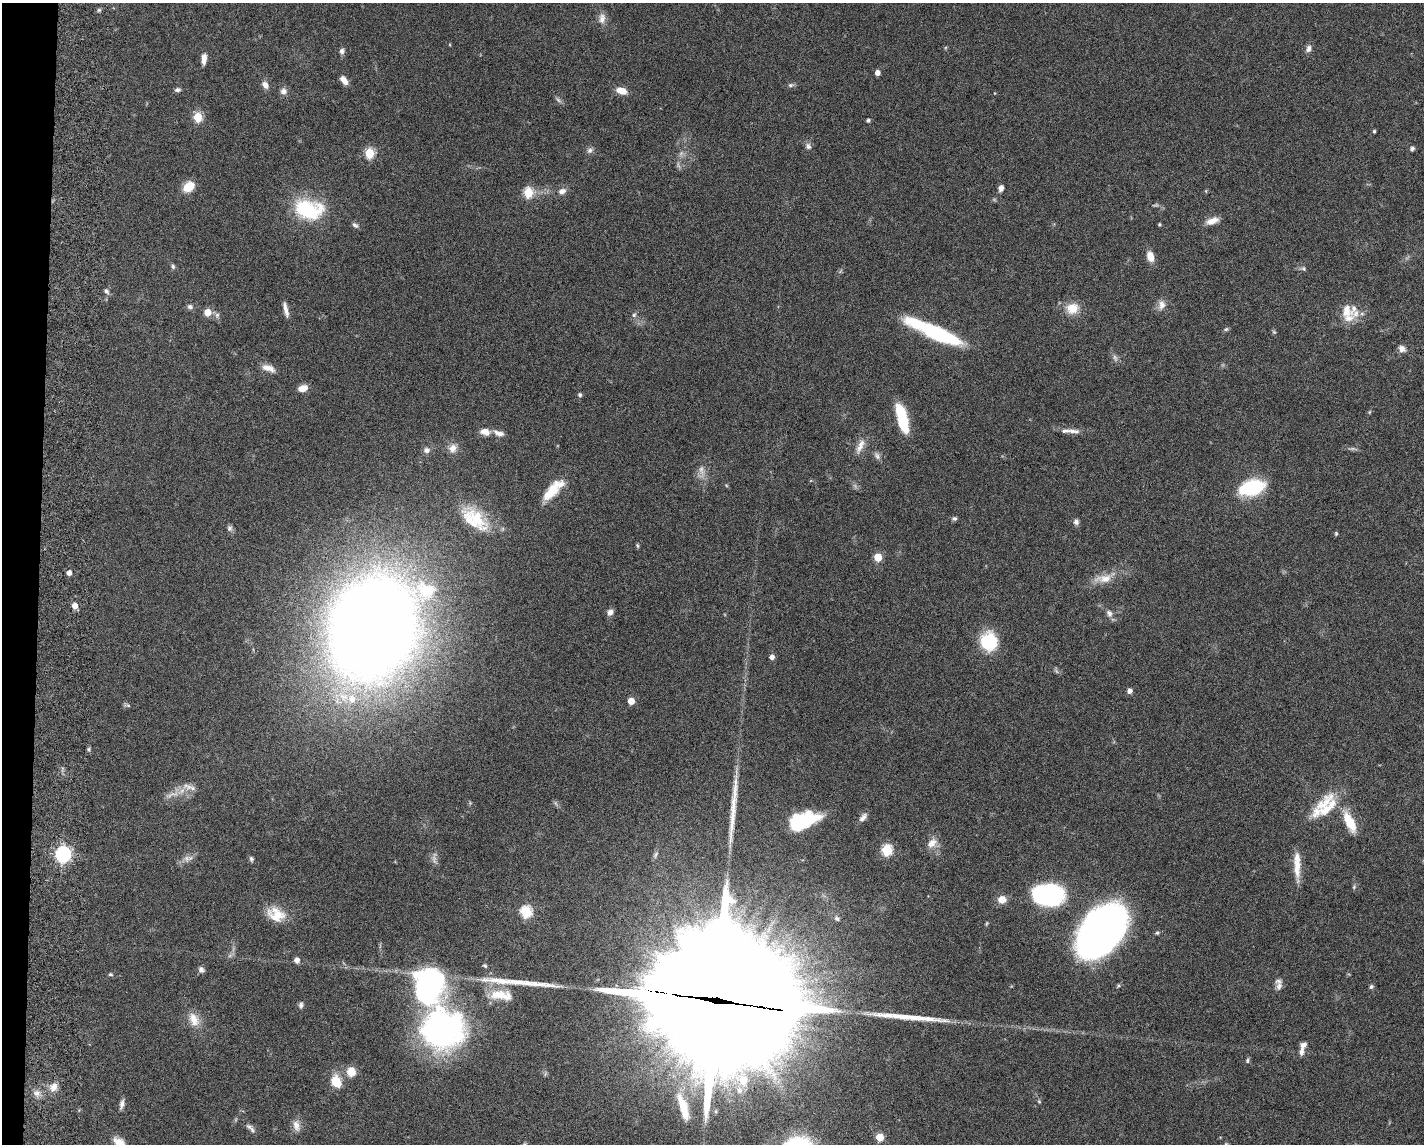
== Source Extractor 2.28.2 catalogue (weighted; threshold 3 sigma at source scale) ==
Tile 7 of 3 x 4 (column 1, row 3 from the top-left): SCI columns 278-1699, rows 1154-2295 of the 4711 x 4593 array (HDU 1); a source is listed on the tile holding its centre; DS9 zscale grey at full resolution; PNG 1426 x 1146 px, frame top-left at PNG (2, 3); no overlay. Shown black and unused: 3% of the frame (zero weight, under 5 of 9 exposures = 3% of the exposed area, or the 3 px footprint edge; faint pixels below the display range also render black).
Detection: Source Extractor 2.28.2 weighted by HDU 2 'WHT'; one run over the whole footprint, this tile lists its part. Background 0.0589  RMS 0.003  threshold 0.0124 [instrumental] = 3 sigma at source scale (4.09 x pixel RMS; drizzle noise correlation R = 1.36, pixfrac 0.8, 0.05/0.05 arcsec/px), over >= 5 px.
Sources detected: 154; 11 too faint to see at this stretch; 1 inside a brighter object's white glare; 4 long thin detections or spike segments (spike, bleed or trail) — not listed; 9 inside a brighter listed object's ellipse — not listed separately; the other 129 listed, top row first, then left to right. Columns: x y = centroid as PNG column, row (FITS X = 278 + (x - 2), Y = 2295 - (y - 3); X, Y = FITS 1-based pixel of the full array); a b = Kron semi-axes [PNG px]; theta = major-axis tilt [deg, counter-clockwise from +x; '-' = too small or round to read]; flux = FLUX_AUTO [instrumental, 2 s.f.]
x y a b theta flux
99 10 5 5 - 0.46
602 18 16 9 84 2
1308 48 10 7 66 1.3
342 51 8 6 74 0.93
204 59 12 5 85 2.1
877 73 4 4 - 2
344 80 11 6 -53 2.1
265 85 11 7 -53 1.6
790 85 8 5 8 0.71
177 90 8 5 10 0.76
283 91 8 8 - 1.5
621 91 11 6 -17 3.6
198 117 5 5 - 16
868 120 5 4 - 0.47
1374 131 4 3 - 0.45
808 146 8 7 - 1.1
1412 148 6 5 - 0.67
590 150 9 7 36 1
370 153 5 5 - 18
681 153 10 6 63 1.1
189 187 12 9 38 5
1001 188 6 5 - 1.6
562 191 10 8 24 1.6
528 193 5 5 - 19
309 209 37 24 -11 20
1212 221 17 8 19 2.6
1159 224 3 3 - 0.39
355 225 10 6 -35 0.85
1150 256 12 8 -73 2.9
173 266 7 5 -79 0.59
1303 268 7 6 - 0.63
106 291 8 6 -56 0.88
1161 305 14 10 79 2.2
190 307 7 6 - 0.93
1072 308 17 15 13 4.8
286 310 19 5 -77 1.9
1347 311 21 14 89 4.3
207 312 5 5 - 5.1
217 315 8 6 88 0.8
634 315 8 6 72 0.72
1226 329 7 5 5 0.5
934 332 56 11 -24 33
1274 332 7 4 -44 0.43
1402 349 10 8 -43 1.5
268 368 18 8 -20 2.4
303 388 10 6 14 2.8
580 395 5 5 - 0.61
1369 412 5 5 - 0.34
902 418 30 10 -75 13
1073 431 22 7 -8 2.1
485 432 12 8 -12 2.4
499 433 14 7 -22 1.8
860 446 23 8 65 2.7
453 448 13 11 67 2.4
426 450 9 8 - 1.3
877 456 12 7 -56 1.2
726 485 5 4 - 0.3
1251 487 23 13 15 23
553 490 30 11 46 7.4
954 518 7 5 11 0.64
477 519 45 20 -51 13
1076 522 8 6 -86 1
230 528 9 7 77 0.83
1336 533 5 4 - 0.4
637 545 6 4 -82 0.39
878 557 5 5 - 11
69 573 4 4 - 2
1104 578 34 12 16 5.3
75 606 5 5 - 2.6
610 612 8 7 - 1.4
1109 613 11 8 -62 1.3
373 627 62 48 63 890
988 641 16 14 -78 17
772 657 5 5 - 1.4
1130 691 6 5 - 1
352 699 17 13 -80 5.9
631 701 5 5 - 5.2
127 705 10 5 -14 0.62
89 749 5 5 - 0.49
191 787 21 8 -19 2.3
174 794 22 11 51 3.3
470 803 5 5 - 0.33
1326 807 39 24 55 12
863 817 13 7 51 1.5
804 821 26 14 9 14
1350 822 28 10 -65 7.7
932 843 16 12 45 2.9
887 850 6 5 - 25
63 854 7 6 - 82
655 855 10 5 62 0.71
188 858 16 9 17 1.8
251 859 6 5 - 0.59
1297 865 39 8 -89 5.2
1354 887 7 5 70 0.51
1048 895 25 17 -5 58
1002 899 9 8 - 3.1
526 912 6 6 - 28
276 914 23 16 -26 6.2
837 918 8 6 -35 0.87
987 923 6 4 72 0.32
1101 930 44 28 52 190
1157 933 6 6 - 0.47
297 960 5 5 - 1.7
485 966 6 4 -37 0.43
201 970 8 7 - 0.95
110 974 6 5 - 0.44
428 986 36 29 -90 65
1279 986 12 9 89 1.6
1371 987 6 5 - 0.58
501 995 29 12 -6 6.5
717 1000 69 39 -9 20000
301 1005 9 6 80 0.84
194 1019 20 13 -68 4.2
443 1028 44 41 -4 83
1301 1051 11 7 84 1.4
1247 1060 8 5 81 0.54
351 1072 11 10 - 3.6
336 1081 13 10 -66 6.1
54 1087 13 10 62 2.5
740 1090 10 8 -86 1.7
37 1093 11 9 -23 1.9
1039 1101 5 5 - 0.35
122 1104 12 5 77 1.2
683 1107 35 10 -73 8
296 1125 16 9 -81 2.4
252 1130 10 7 -60 0.89
880 1137 5 5 - 9.3
119 1143 16 9 -41 3.4
525 1144 6 5 - 0.42
Overlapping masked pixels (flux is a lower limit): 1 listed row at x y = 717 1000
Isophote crosses this tile's border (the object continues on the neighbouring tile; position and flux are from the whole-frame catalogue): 2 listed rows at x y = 119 1143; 525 1144